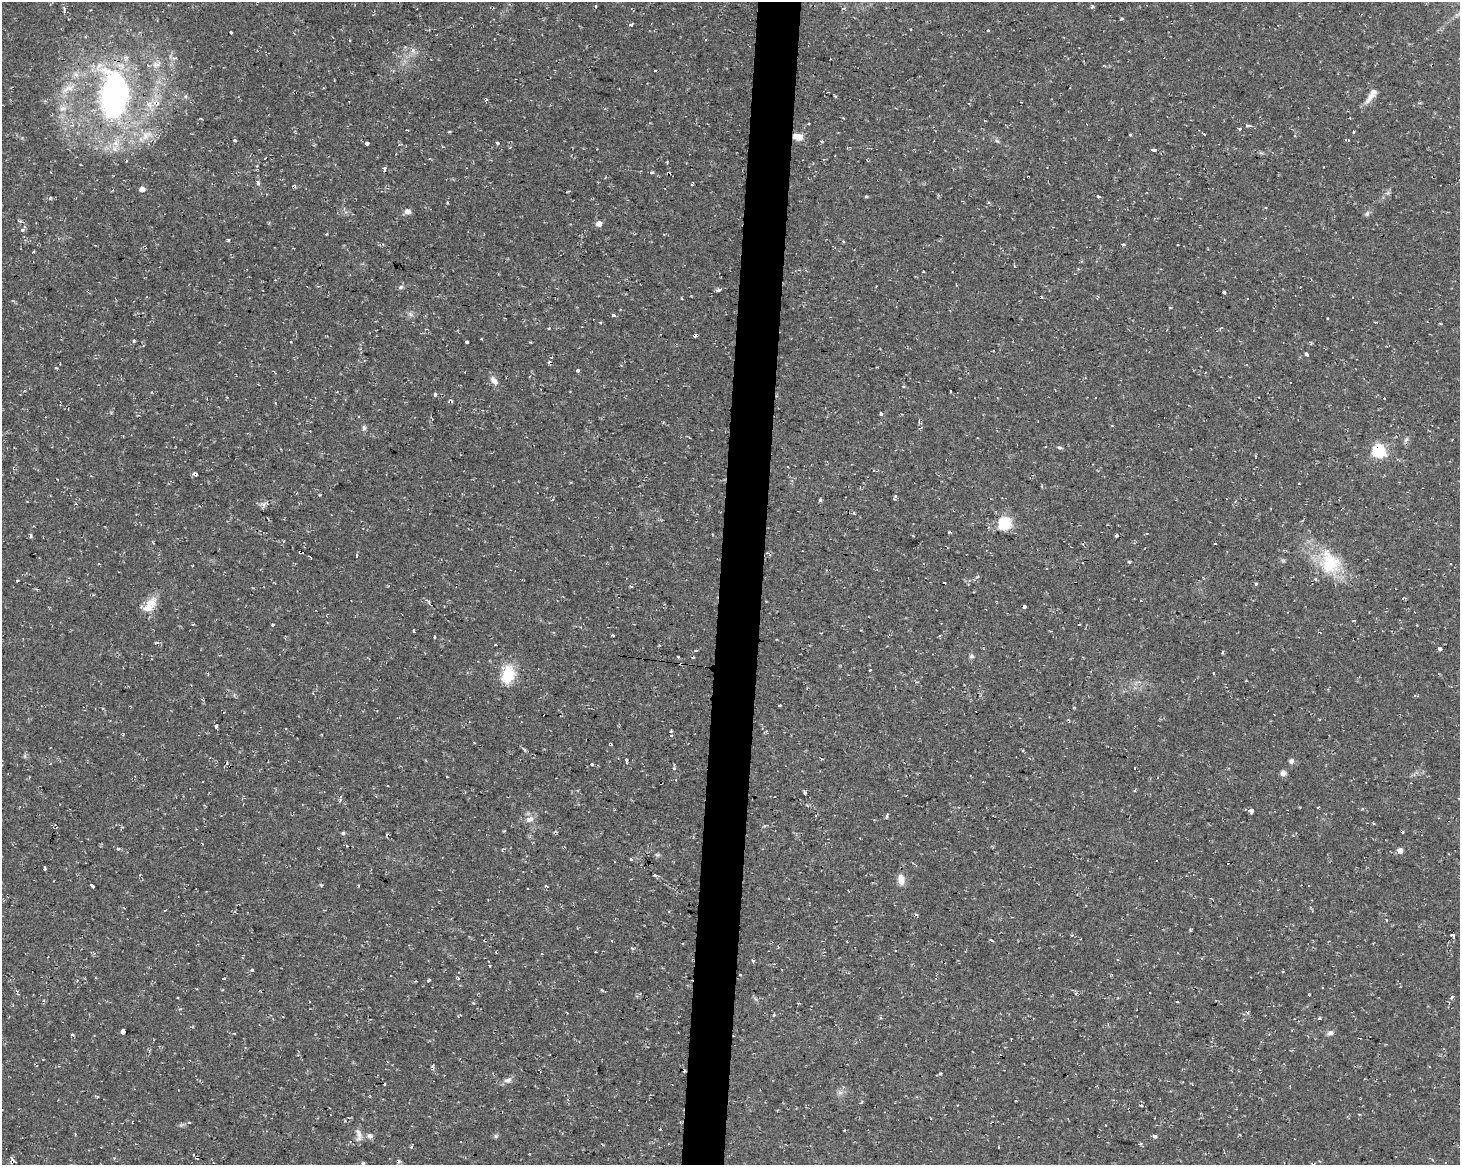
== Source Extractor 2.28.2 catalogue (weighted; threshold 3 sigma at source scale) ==
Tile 5 of 3 x 4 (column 2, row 2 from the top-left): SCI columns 1742-3199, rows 2326-3488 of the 4882 x 4662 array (HDU 1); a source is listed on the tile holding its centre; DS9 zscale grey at full resolution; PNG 1462 x 1167 px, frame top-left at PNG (2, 2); no overlay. Shown black and unused: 3% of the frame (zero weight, under 2 of 3 exposures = <1% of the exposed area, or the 3 px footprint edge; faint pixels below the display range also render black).
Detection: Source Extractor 2.28.2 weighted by HDU 2 'WHT'; one run over the whole footprint, this tile lists its part. Background 0.0261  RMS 0.0038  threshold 0.0172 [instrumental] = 3 sigma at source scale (4.5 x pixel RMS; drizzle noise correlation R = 1.50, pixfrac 1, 0.0396/0.0396 arcsec/px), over >= 5 px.
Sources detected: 207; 42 cosmic-ray / hot-pixel residue — not listed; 3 inside a brighter listed object's ellipse — not listed separately; the other 162 listed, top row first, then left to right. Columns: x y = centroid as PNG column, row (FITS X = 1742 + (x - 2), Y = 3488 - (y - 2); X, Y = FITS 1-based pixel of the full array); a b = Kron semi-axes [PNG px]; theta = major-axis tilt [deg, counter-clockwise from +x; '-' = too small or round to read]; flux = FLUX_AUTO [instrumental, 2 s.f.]
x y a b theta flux
258 2 3 2 - 0.47
595 6 4 2 - 0.34
1092 6 6 4 63 0.58
64 9 7 4 -81 0.74
630 25 3 3 - 2.1
988 30 3 3 - 0.94
231 32 3 3 - 1
413 50 6 6 - 1.2
157 64 15 7 22 2.4
655 70 3 3 - 0.76
68 88 23 8 26 4.6
114 95 20 11 87 230
1370 97 21 7 61 2.7
72 125 6 5 - 0.74
1248 125 7 4 -8 1.2
1240 129 3 3 - 1.5
1204 134 3 3 - 2
146 135 19 9 38 4.6
798 136 12 8 -12 3.3
234 140 5 3 - 0.56
822 141 3 2 - 0.63
116 143 9 8 - 2.8
367 143 4 3 - 2.8
497 143 3 3 - 2.1
1153 150 4 3 - 1.9
265 158 3 2 - 0.23
385 168 4 3 - 3.6
651 172 3 3 - 0.86
1028 177 3 3 - 0.82
258 183 6 4 71 0.71
692 184 4 2 - 0.74
142 189 5 4 - 2.5
1098 196 4 3 - 1.3
50 198 5 3 - 0.42
989 203 5 3 - 0.42
407 211 6 5 - 2.3
1367 214 8 5 50 0.9
599 224 6 6 - 2
22 230 4 4 - 0.74
326 234 4 2 - 0.35
228 240 3 3 - 1.7
843 241 3 3 - 0.65
1123 244 5 3 - 0.49
401 287 7 5 22 0.77
719 290 5 4 - 0.89
1224 292 3 3 - 1.2
681 298 3 2 - 0.42
410 314 8 5 -45 0.96
613 316 3 3 - 3.1
1327 318 2 2 - 0.36
600 322 3 3 - 0.43
695 335 4 3 - 3.6
481 339 3 3 - 1.1
134 341 4 4 - 0.48
467 342 4 3 - 1.7
1307 354 4 3 - 0.98
56 368 4 3 - 0.33
577 371 4 3 - 1.5
494 381 12 7 -46 2.2
903 386 4 3 - 0.35
950 391 3 3 - 0.72
435 394 3 3 - 2.3
451 400 7 3 -33 0.58
881 414 4 3 - 1.4
919 422 6 3 -33 0.45
1112 426 4 3 - 0.3
364 427 6 5 - 0.72
1406 440 8 5 53 0.92
1059 447 6 4 -7 0.6
1379 451 6 6 - 53
14 468 4 3 - 3.2
195 474 6 4 -38 0.89
895 496 5 4 - 0.67
820 500 4 3 - 0.97
264 504 8 6 -21 1.3
954 510 3 2 - 0.54
853 513 4 3 - 0.44
1005 524 6 6 - 48
31 536 5 3 - 0.75
1116 536 3 3 - 5.9
1215 544 3 2 - 0.65
301 552 4 3 - 6.2
357 555 3 3 - 1.5
1129 562 4 3 - 1.1
1330 563 35 27 -64 19
17 580 4 3 - 0.43
1256 583 3 3 - 2.1
151 602 19 13 27 4.8
429 603 6 3 -74 0.56
1024 606 4 3 - 2.3
273 625 3 3 - 0.68
414 631 3 3 - 1.9
613 635 3 2 - 0.42
434 637 3 3 - 1.5
156 643 5 3 - 0.83
496 645 3 2 - 0.55
1440 649 4 3 - 7.9
1223 652 4 3 - 0.46
972 656 7 5 -1 0.72
678 657 3 2 - 0.4
870 670 3 3 - 0.62
1213 673 3 2 - 0.35
508 675 20 14 78 12
779 705 3 2 - 0.46
216 726 4 3 - 1.3
671 735 3 3 - 0.69
610 744 4 3 - 1.5
626 760 3 3 - 1.1
1291 761 7 6 - 1.1
592 764 3 3 - 1.4
674 768 4 4 - 0.6
1283 773 7 6 - 1.5
805 793 4 3 - 0.64
340 798 9 2 76 0.58
1318 807 3 2 - 0.59
1251 811 5 3 - 3.1
887 815 4 3 - 2.9
530 819 12 8 18 2.3
343 833 5 4 - 0.57
118 849 5 4 - 0.48
1400 850 5 5 - 1.9
631 859 3 3 - 2
44 869 3 3 - 1.2
655 876 3 3 - 1.2
901 879 13 7 -85 3.6
92 885 4 3 - 2.2
546 886 4 3 - 0.73
528 888 3 2 - 0.33
916 915 4 3 - 0.69
1453 935 4 4 - 2.8
485 940 3 2 - 0.69
991 940 4 2 - 0.5
496 952 3 2 - 0.29
596 952 3 2 - 0.3
753 960 5 3 - 0.45
490 966 3 2 - 0.37
224 978 3 3 - 1
458 978 3 3 - 0.55
428 980 3 3 - 1.9
602 990 4 3 - 0.5
1309 995 3 2 - 0.75
1452 997 3 3 - 2.3
1177 1002 4 2 - 0.34
474 1003 4 3 - 0.46
798 1003 3 3 - 0.31
1319 1019 3 3 - 1.1
123 1031 4 4 - 12
1330 1033 9 6 12 1.2
72 1035 3 3 - 0.99
432 1066 6 4 87 0.57
940 1074 4 3 - 0.39
508 1080 10 7 19 1.7
96 1096 8 3 -23 0.4
1141 1105 4 4 - 0.43
189 1122 3 3 - 0.46
359 1135 19 7 -86 2.2
370 1136 8 7 - 1.2
496 1136 6 4 -90 0.56
1155 1136 5 4 - 0.86
998 1147 3 2 - 0.31
114 1158 4 3 - 0.38
12 1161 8 5 75 1.2
Overlapping masked pixels (flux is a lower limit): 13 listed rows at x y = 114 95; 798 136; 1028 177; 695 335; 1379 451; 14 468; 195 474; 954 510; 301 552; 1024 606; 610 744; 485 940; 12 1161
Isophote crosses this tile's border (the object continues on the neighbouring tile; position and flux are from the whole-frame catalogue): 1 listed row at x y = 258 2
Unlisted compact peaks at least as high as the median listed source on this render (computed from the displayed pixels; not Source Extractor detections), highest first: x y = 252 970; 866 196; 1121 19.